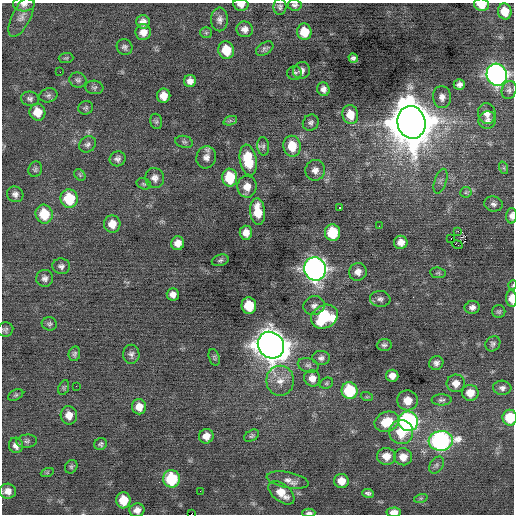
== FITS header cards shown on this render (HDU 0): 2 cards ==
NAXIS1  =                  512 / Axis length
NAXIS2  =                  512 / Axis length

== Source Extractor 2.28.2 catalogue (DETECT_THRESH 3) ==
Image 512 x 512 px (HDU 0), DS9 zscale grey, 1 PNG px = 1 image px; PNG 516 x 516 px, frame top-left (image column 1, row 512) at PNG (2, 3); each listed source drawn as its Kron ellipse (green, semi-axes under 4 px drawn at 4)
Background -0.0185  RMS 0.76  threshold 2.27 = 3 sigma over >= 5 px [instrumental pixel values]
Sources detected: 144; all 144 listed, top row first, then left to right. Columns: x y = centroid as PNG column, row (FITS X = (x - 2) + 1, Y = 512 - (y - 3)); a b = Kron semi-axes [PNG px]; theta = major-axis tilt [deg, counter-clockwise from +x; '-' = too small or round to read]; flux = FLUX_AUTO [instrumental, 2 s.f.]
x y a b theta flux
24 4 11 7 -2 260
241 5 8 5 -9 300
295 5 7 5 -5 140
481 5 8 6 -14 930
280 7 8 6 88 130
505 11 8 7 - 840
21 16 22 9 64 440
220 19 12 8 -90 270
143 22 7 6 - 270
245 29 8 8 - 290
143 32 8 7 - 420
304 32 8 7 - 1000
206 33 6 5 - 76
125 47 8 7 - 160
265 49 9 6 32 140
226 50 9 8 - 1200
66 58 7 5 1 85
353 58 5 4 - 130
301 71 9 8 - 220
60 72 2 2 - 110
294 73 7 7 - 120
497 75 11 10 - 23000
78 80 9 7 -20 140
190 81 6 6 - 280
459 84 6 5 - 200
94 87 9 6 -6 130
323 89 7 6 - 220
509 90 9 7 69 170
48 95 9 7 14 140
164 96 7 6 - 500
442 97 11 9 -84 340
30 99 9 7 -9 170
86 108 7 7 - 110
37 112 8 8 - 760
487 114 10 8 -80 330
350 115 9 8 - 790
487 120 9 8 - 210
156 121 8 6 -75 110
230 121 7 4 19 110
411 122 16 14 -76 220000
311 123 8 7 - 160
184 142 9 6 -14 120
87 144 9 7 38 170
263 146 9 6 -84 140
292 146 10 8 -79 1100
206 157 11 10 - 330
118 159 8 7 - 190
248 160 16 8 -79 1900
504 168 6 4 -72 74
35 169 8 6 73 120
315 170 10 10 - 340
80 175 6 5 - 81
155 178 10 9 - 280
230 178 9 7 -84 1800
440 181 13 6 71 190
144 184 7 5 -16 88
247 187 11 9 -88 520
466 192 5 5 - 92
15 194 8 7 - 220
69 199 9 8 - 2000
493 204 9 7 -10 190
340 208 3 2 - 770
258 211 13 7 -84 980
44 214 9 8 - 1400
512 216 8 5 88 260
112 224 9 8 - 610
379 226 2 2 - 120
458 231 2 2 - 33
246 233 7 6 - 380
332 233 8 7 - 1900
451 239 3 2 - 360
401 242 7 6 - 370
178 243 7 6 - 410
457 245 5 2 - 180
220 260 8 5 17 120
61 266 9 8 - 200
315 269 12 11 - 30000
358 272 9 8 - 350
438 273 8 5 -7 97
45 278 8 8 - 210
513 285 5 3 - 44
173 294 6 6 - 280
380 299 10 8 -6 200
512 299 8 5 -88 580
249 306 8 7 - 1600
314 306 11 9 16 260
472 307 7 6 - 220
499 312 6 6 - 100
324 317 14 11 29 3200
49 324 7 6 - 120
5 330 8 7 - 130
493 344 8 7 - 140
271 345 14 12 -47 85000
384 345 7 6 - 130
74 354 7 5 78 130
131 354 9 8 - 190
214 357 8 5 -72 100
321 358 8 7 - 190
436 363 7 7 - 200
308 365 10 7 -14 180
392 376 6 6 - 350
312 378 8 8 - 410
280 381 15 14 - 660
326 383 7 5 22 99
456 383 9 9 - 450
76 386 3 2 - 48
64 387 7 5 70 89
502 388 9 7 -5 200
350 391 8 8 - 2800
470 393 8 8 - 650
16 395 8 5 27 99
367 397 6 4 -18 59
407 400 10 10 - 680
441 400 10 5 0 140
139 407 7 7 - 510
69 415 9 8 - 480
510 418 8 7 - 1600
408 421 10 9 - 12000
387 422 13 9 22 1200
401 432 12 12 - 1300
206 436 7 7 - 430
252 436 8 5 30 110
27 441 10 6 5 140
441 441 12 10 5 13000
101 444 6 6 - 110
16 445 8 7 - 280
386 456 9 8 - 540
403 457 9 8 - 490
436 465 9 6 54 140
71 467 7 5 60 110
47 473 6 4 19 68
171 479 9 8 - 2700
288 480 21 8 -10 400
341 481 7 7 - 570
8 491 8 7 - 330
200 491 2 2 - 27
281 493 15 8 -39 800
368 493 6 4 -10 120
421 498 7 4 18 80
123 500 8 7 - 1000
137 510 7 6 - 310
394 512 7 4 4 340
309 513 6 3 0 130
191 514 2 2 - 1200
At the frame edge (FLAGS 8, measured only in part): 12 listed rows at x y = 24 4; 241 5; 295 5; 481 5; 512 216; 513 285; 512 299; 510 418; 137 510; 394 512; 309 513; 191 514